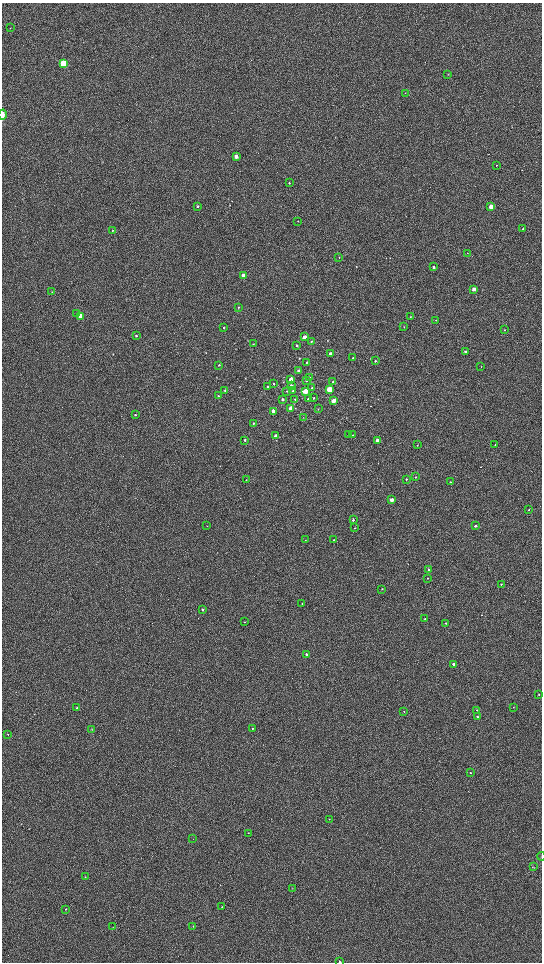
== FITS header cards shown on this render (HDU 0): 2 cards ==
NAXIS1  =                 1080 / length of data axis 1
NAXIS2  =                 1920 / length of data axis 2

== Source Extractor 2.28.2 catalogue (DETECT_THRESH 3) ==
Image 1080 x 1920 px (HDU 0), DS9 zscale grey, zoomed out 1/2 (1 PNG px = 2 x 2 image px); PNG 544 x 964 px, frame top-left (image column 1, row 1919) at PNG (2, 3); each listed source drawn as its Kron ellipse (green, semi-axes under 4 px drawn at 4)
Background 603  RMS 57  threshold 172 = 3 sigma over >= 5 px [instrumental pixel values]
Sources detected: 119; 2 cannot appear on this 1/2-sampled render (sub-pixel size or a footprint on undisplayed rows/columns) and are neither listed nor drawn; the other 117 listed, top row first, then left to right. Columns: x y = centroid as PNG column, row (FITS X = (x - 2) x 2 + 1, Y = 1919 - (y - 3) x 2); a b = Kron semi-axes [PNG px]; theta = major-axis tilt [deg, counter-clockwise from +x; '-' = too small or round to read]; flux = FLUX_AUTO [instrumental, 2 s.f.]
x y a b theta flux
10 28 2 2 - 3800
63 63 3 3 - 910000
448 74 3 2 - 4600
405 93 3 2 - 4800
3 115 5 2 - 110000
236 156 3 3 - 93000
496 165 2 1 - 3700
289 183 3 2 - 10000
197 206 3 3 - 16000
491 207 3 2 - 200000
298 221 3 2 - 3300
523 229 2 2 - 13000
113 231 3 2 - 5600
467 253 2 1 - 3800
339 257 2 2 - 4100
433 267 3 3 - 25000
243 276 3 3 - 230000
474 289 3 2 - 120000
52 292 3 2 - 5200
238 307 3 3 - 9300
77 314 3 2 - 7700
80 316 3 3 - 230000
410 317 2 2 - 4600
436 320 2 2 - 3700
404 327 2 2 - 4100
224 328 3 2 - 6100
505 330 3 2 - 7800
136 336 3 3 - 13000
304 337 3 2 - 76000
311 341 3 2 - 12000
253 344 2 2 - 6000
297 345 2 2 - 17000
465 352 3 2 - 31000
330 353 3 2 - 35000
352 358 3 2 - 6200
375 361 2 2 - 9700
307 362 2 2 - 5900
219 365 3 2 - 8300
481 367 2 2 - 3900
299 371 3 3 - 34000
309 378 3 3 - 12000
291 379 3 3 - 200000
306 380 3 3 - 14000
333 382 3 3 - 11000
274 383 2 2 - 12000
291 386 3 3 - 55000
267 387 2 2 - 9800
312 388 3 3 - 13000
225 390 2 2 - 9600
329 390 3 3 - 510000
287 391 3 2 - 6100
293 391 3 3 - 26000
305 391 3 3 - 330000
218 396 2 2 - 7700
313 398 2 2 - 12000
282 399 3 2 - 38000
295 399 3 3 - 8600
308 399 3 2 - 15000
333 401 3 3 - 200000
291 409 3 3 - 160000
318 409 2 2 - 5200
273 411 3 2 - 82000
135 415 3 2 - 14000
303 417 2 1 - 2900
253 423 3 2 - 11000
349 434 2 2 - 8500
353 435 3 2 - 9900
275 436 2 2 - 51000
245 440 3 2 - 11000
377 440 2 2 - 67000
417 445 3 2 - 4300
495 445 2 2 - 4800
415 477 3 2 - 7300
407 479 2 2 - 6800
246 480 2 1 - 3800
450 482 2 2 - 4900
392 500 2 2 - 100000
529 510 3 2 - 6500
353 520 3 2 - 18000
207 526 3 2 - 3300
475 526 2 2 - 27000
355 528 3 2 - 5200
305 540 3 2 - 3400
334 540 2 2 - 5900
429 570 2 2 - 31000
427 578 3 2 - 6200
501 584 2 2 - 7300
382 589 3 2 - 6100
302 604 2 2 - 4400
202 610 2 2 - 14000
425 619 2 2 - 4700
244 622 2 2 - 3300
446 623 3 3 - 11000
306 654 2 2 - 30000
454 664 2 2 - 49000
539 694 2 2 - 5600
513 707 2 2 - 4000
77 708 3 2 - 9000
476 710 2 2 - 4700
404 711 2 2 - 5000
477 717 3 2 - 8800
252 728 2 2 - 6800
92 729 3 2 - 4500
8 734 2 2 - 5800
470 773 2 2 - 4600
329 819 2 2 - 4200
248 833 2 2 - 3200
193 839 2 1 - 3200
541 856 4 2 - 6400
533 867 3 2 - 5200
85 877 3 2 - 4200
292 888 3 2 - 4900
222 907 3 2 - 5800
66 909 2 2 - 6000
193 926 3 2 - 3700
113 927 2 1 - 2900
340 962 2 2 - 8700
At the frame edge (FLAGS 8, measured only in part): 3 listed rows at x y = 3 115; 541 856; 340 962
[2 sub-pixel or undisplayed-footprint detections neither listed nor drawn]